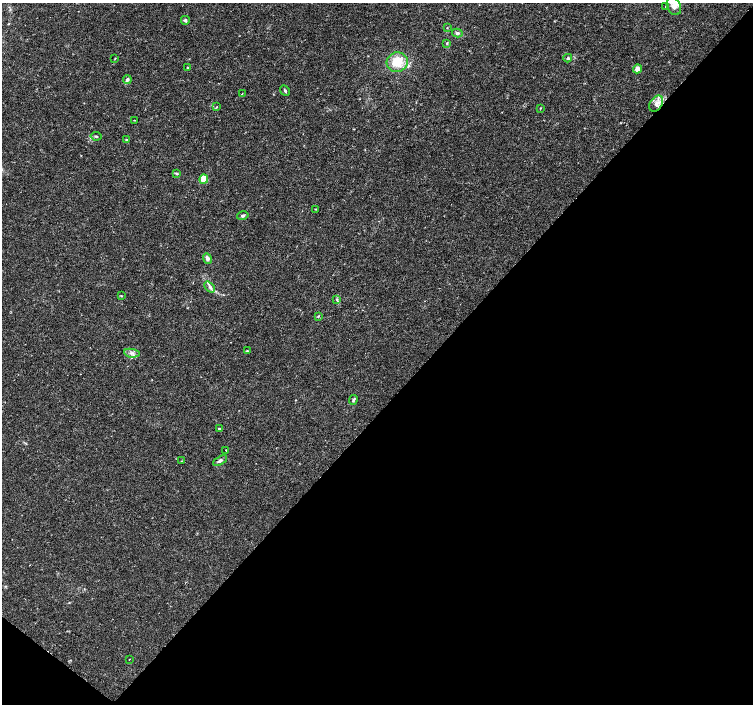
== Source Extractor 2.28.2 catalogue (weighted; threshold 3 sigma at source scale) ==
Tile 15 of 4 x 4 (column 3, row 4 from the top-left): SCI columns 3006-4506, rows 238-1641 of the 6006 x 6026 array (HDU 1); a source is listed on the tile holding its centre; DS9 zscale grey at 2 x 2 block average (1 PNG px = mean of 2 x 2 image px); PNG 755 x 706 px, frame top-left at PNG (2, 3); each listed source drawn as its Kron ellipse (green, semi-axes under 4 px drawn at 4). Shown black and unused: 43% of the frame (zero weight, under 2 of 3 exposures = <1% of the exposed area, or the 3 px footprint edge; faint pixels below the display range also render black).
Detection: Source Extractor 2.28.2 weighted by HDU 2 'WHT'; one run over the whole footprint, this tile lists its part. Background 0.0217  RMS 0.0027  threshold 0.0123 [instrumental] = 3 sigma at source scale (4.5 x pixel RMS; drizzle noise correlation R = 1.50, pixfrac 1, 0.0396/0.0396 arcsec/px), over >= 5 px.
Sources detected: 37; all 37 listed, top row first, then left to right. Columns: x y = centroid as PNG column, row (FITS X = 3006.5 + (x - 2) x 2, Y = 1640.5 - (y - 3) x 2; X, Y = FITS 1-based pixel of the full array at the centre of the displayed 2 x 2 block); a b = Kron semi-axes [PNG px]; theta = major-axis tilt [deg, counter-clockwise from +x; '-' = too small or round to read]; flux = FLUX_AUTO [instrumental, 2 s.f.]
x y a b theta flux
665 6 2 2 - 0.45
674 6 9 6 -63 3.3
185 20 4 4 - 1.4
447 28 2 2 - 0.32
457 33 5 4 - 1.4
447 43 3 3 - 0.62
115 58 3 2 - 0.33
568 58 4 3 - 0.92
397 62 10 10 - 13
187 67 2 2 - 0.96
637 69 4 4 - 4.5
127 79 4 3 - 1.5
285 91 6 2 -52 0.89
242 93 2 2 - 0.45
656 104 9 6 56 4
216 107 4 2 - 0.54
540 108 2 2 - 0.35
134 120 2 2 - 0.31
96 136 5 3 - 0.83
126 140 3 3 - 0.5
177 174 4 3 - 0.6
204 179 4 4 - 9.5
316 209 3 2 - 0.36
243 216 6 4 14 1.2
207 258 5 4 - 2.2
210 287 6 3 -48 1.6
121 296 3 2 - 0.49
337 299 3 2 - 0.49
318 316 4 2 - 0.57
247 351 3 3 - 0.6
132 353 8 4 -8 2.1
353 400 5 3 - 1.1
219 429 2 2 - 1
226 450 2 2 - 0.27
181 461 3 2 - 0.25
220 461 8 3 29 1.5
129 659 2 2 - 0.23
Overlapping masked pixels (flux is a lower limit): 1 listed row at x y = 656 104